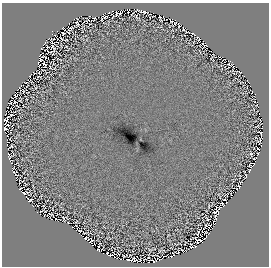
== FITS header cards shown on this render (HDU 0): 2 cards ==
NAXIS1  =                  267
NAXIS2  =                  264

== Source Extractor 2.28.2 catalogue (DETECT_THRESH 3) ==
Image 267 x 264 px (HDU 0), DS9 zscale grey, 1 PNG px = 1 image px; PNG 271 x 268 px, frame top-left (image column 1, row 264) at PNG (2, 3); no overlay
Background -0.329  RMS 0.0022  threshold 0.00657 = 3 sigma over >= 5 px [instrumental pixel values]
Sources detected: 152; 107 with non-positive FLUX_AUTO (blend fragments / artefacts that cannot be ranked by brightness) are not listed; the other 45 listed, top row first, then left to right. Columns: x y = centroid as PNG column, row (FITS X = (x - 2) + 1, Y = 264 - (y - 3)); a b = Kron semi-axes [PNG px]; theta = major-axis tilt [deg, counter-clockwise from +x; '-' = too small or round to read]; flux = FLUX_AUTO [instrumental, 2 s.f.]
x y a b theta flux
128 10 5 3 - 96
68 23 2 2 - 200
112 26 3 2 - 88
127 30 3 2 - 73
52 31 6 2 80 190
57 31 2 2 - 160
126 35 6 2 -48 65
66 40 4 3 - 70
57 42 2 2 - 33
116 43 3 2 - 39
205 45 5 2 - 490
57 46 3 2 - 190
42 48 4 3 - 310
166 49 2 2 - 49
44 57 7 3 -46 150
39 65 2 2 - 17
244 76 3 2 - 340
135 82 3 2 - 28
222 82 4 2 - 39
111 86 3 2 - 35
185 93 3 2 - 26
160 94 3 2 - 21
255 94 3 2 - 240
155 95 3 2 - 21
257 106 5 3 - 250
254 109 4 2 - 84
52 111 2 2 - 10
63 124 2 2 - 16
5 127 8 4 44 1800
39 128 2 2 - 36
263 128 3 2 - 270
108 129 3 2 - 92
117 145 2 2 - 42
131 161 2 2 - 11
230 168 3 2 - 86
80 175 3 2 - 19
129 176 2 2 - 13
49 185 4 2 - 37
67 198 4 2 - 10
30 200 6 4 -11 550
151 201 3 2 - 8.7
37 206 2 2 - 600
136 227 3 2 - 82
112 243 4 2 - 28
141 255 4 2 - 29
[107 non-positive-flux detections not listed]